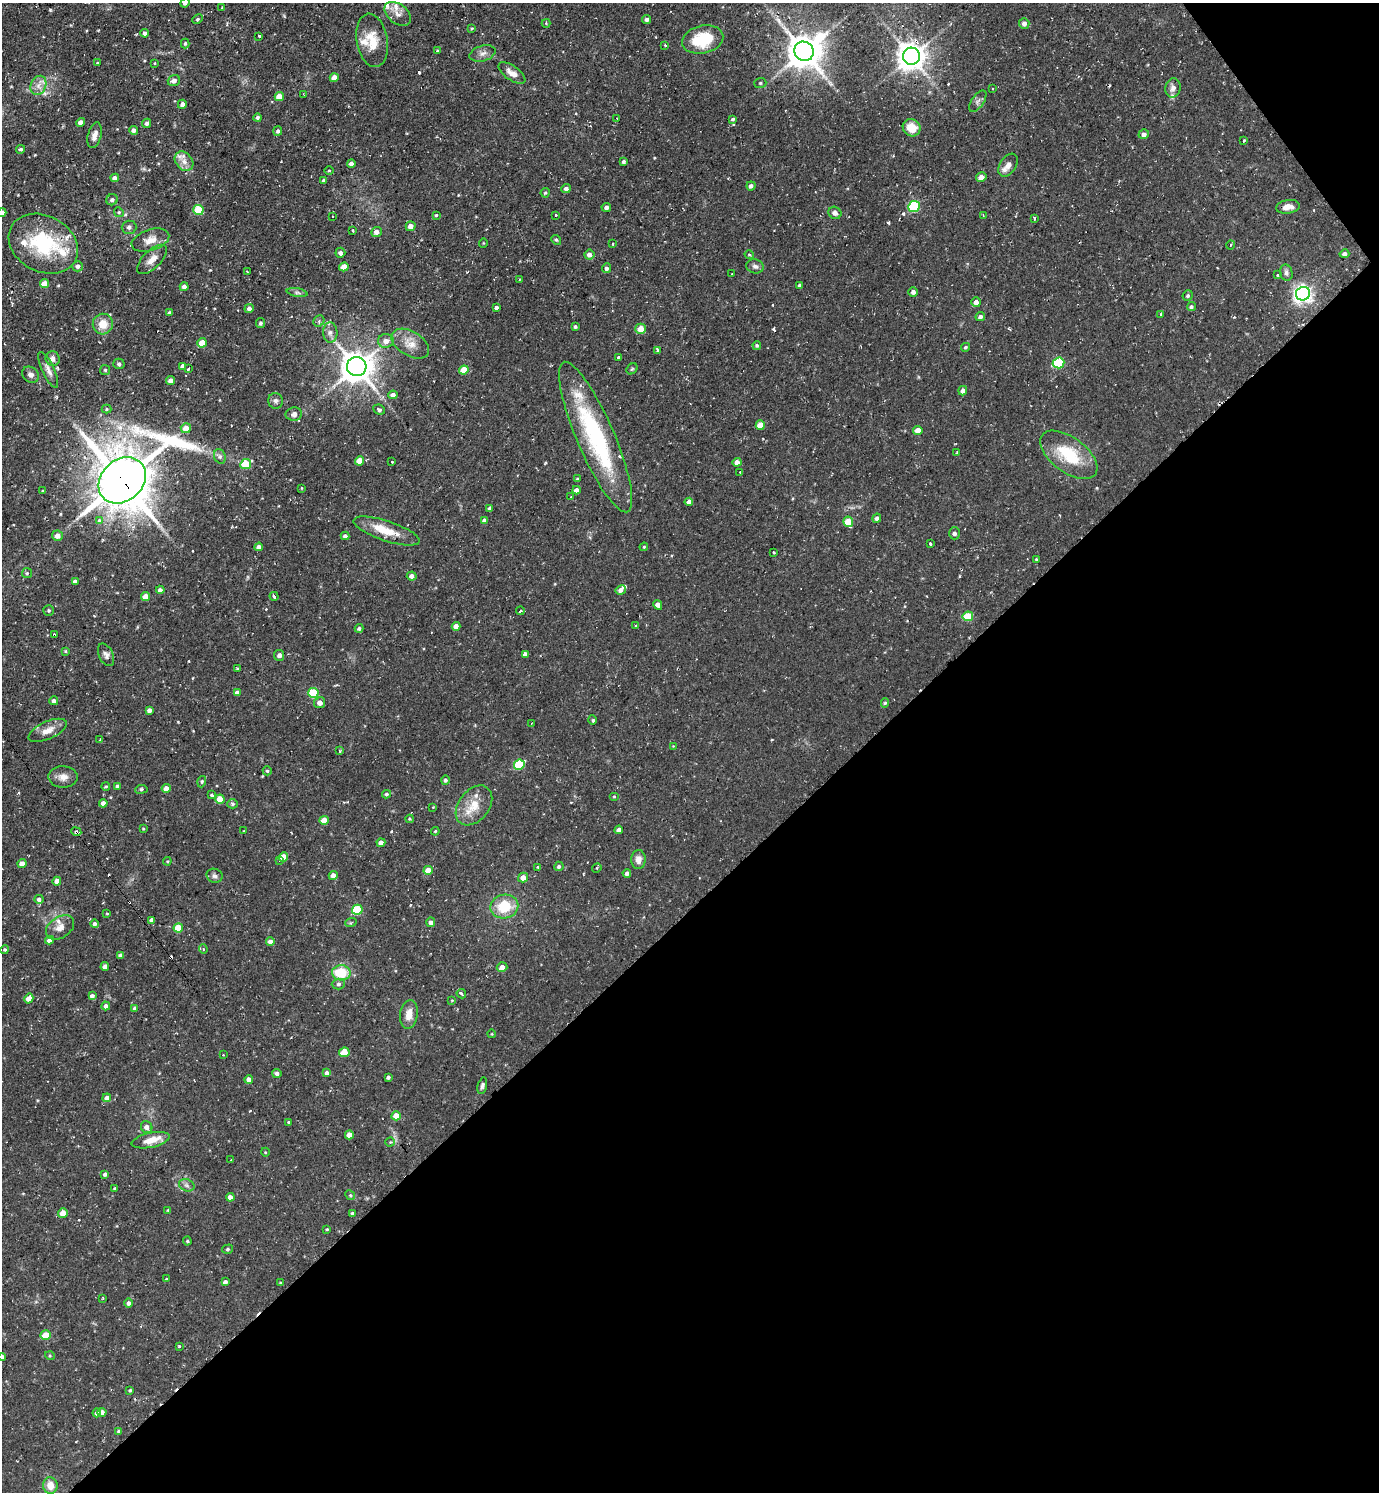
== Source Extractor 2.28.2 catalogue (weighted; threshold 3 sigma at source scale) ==
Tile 12 of 4 x 4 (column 4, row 3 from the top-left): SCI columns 4286-5662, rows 1491-2980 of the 5960 x 5963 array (HDU 1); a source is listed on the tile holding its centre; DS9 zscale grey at full resolution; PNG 1381 x 1494 px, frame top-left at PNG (2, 3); each listed source drawn as its Kron ellipse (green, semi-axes under 4 px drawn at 4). Shown black and unused: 41% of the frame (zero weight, under 2 of 3 exposures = <1% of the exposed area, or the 3 px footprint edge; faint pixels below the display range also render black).
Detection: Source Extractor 2.28.2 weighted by HDU 2 'WHT'; one run over the whole footprint, this tile lists its part. Background 0.0712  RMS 0.0071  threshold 0.0321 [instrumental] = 3 sigma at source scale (4.5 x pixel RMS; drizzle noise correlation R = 1.50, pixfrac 1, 0.05/0.05 arcsec/px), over >= 5 px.
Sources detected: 332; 1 inside a brighter object's white glare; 11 cosmic-ray / hot-pixel residue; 1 long thin detection or spike segment (spike, bleed or trail) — neither listed nor drawn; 11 inside a brighter listed object's ellipse — not listed separately; the other 308 listed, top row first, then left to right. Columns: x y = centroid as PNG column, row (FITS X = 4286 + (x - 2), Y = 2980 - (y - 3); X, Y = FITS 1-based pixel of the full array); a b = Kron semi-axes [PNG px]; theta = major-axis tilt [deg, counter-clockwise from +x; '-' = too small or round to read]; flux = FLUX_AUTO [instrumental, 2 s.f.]
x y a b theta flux
185 3 5 4 - 1.8
222 8 3 3 - 0.69
398 14 15 9 -37 5
198 19 5 4 - 0.96
647 19 4 4 - 1.7
546 23 4 4 - 0.81
1024 24 5 5 - 3.1
472 28 4 3 - 0.67
145 33 4 4 - 1.7
259 36 3 3 - 4.6
703 39 21 14 13 30
372 40 27 15 -81 15
185 44 5 4 - 1.2
665 45 3 2 - 0.85
437 51 3 3 - 1.6
804 51 10 9 - 1400
482 53 13 7 16 3.6
911 56 8 8 - 940
97 63 3 3 - 0.66
155 63 4 3 - 0.54
512 73 15 7 -35 5.8
334 78 4 4 - 6.8
174 81 6 5 - 3.5
760 83 6 5 - 1.1
38 85 10 7 65 4.6
992 88 3 2 - 0.92
1173 88 10 7 80 3.4
303 94 4 2 - 0.56
279 96 5 4 - 8.1
978 101 12 6 55 2.5
182 104 4 4 - 3.1
258 118 4 4 - 1.6
617 119 2 2 - 0.59
733 119 4 3 - 0.96
80 122 4 4 - 3
147 123 5 4 - 2
912 128 9 8 - 11
133 130 4 4 - 2.7
278 131 5 4 - 1.4
1144 134 5 4 - 3.1
95 135 13 6 74 4
1244 140 4 2 - 0.74
21 149 4 4 - 1.2
184 161 11 8 -49 4.8
623 161 4 3 - 1.3
351 163 4 4 - 2.7
1008 165 13 8 57 4.8
329 170 5 3 - 0.59
981 177 5 4 - 5.2
115 178 4 4 - 3.4
324 181 4 4 - 2
751 186 4 4 - 2.5
566 189 5 4 - 2.5
545 193 5 4 - 1
112 200 6 5 - 1.8
914 206 6 5 - 59
606 207 5 4 - 2
1288 207 12 7 8 5.3
198 210 5 5 - 28
119 212 5 4 - 0.99
2 213 4 4 - 3.1
835 213 7 6 - 2.7
436 215 3 3 - 0.72
556 215 3 3 - 1.4
983 215 3 2 - 0.51
333 217 3 3 - 2.9
1035 218 3 3 - 1.2
411 226 5 4 - 5.5
129 227 7 6 - 2.2
353 230 3 2 - 0.94
376 232 5 5 - 3.9
150 240 19 10 18 7.9
556 240 5 4 - 0.97
483 243 5 3 - 0.53
43 244 36 28 -28 58
612 244 3 2 - 0.69
1231 245 4 3 - 0.79
340 253 5 5 - 2.4
589 254 5 5 - 3.7
749 254 5 3 - 0.91
1344 254 5 4 - 2.4
152 259 19 9 44 6
78 266 5 5 - 2.4
755 266 9 7 -15 2.3
344 267 5 4 - 8.8
606 268 5 4 - 1.6
247 272 3 3 - 0.77
1286 273 8 6 -76 1.9
732 274 3 2 - 0.87
1278 275 3 3 - 3
519 279 3 2 - 0.71
44 284 5 4 - 8.7
800 285 4 4 - 1
184 287 4 4 - 2.6
913 292 4 4 - 2.2
297 293 10 4 -11 1.8
1303 294 7 7 - 310
1188 295 5 5 - 1.2
976 302 5 5 - 3.3
1191 307 5 4 - 1.3
249 308 5 4 - 2.3
496 308 3 3 - 19
169 313 4 4 - 1.7
1161 314 4 3 - 1
980 317 5 4 - 2.2
319 321 6 5 - 1.3
260 323 5 4 - 1.6
103 324 10 10 - 9.2
575 327 4 3 - 0.9
641 329 5 5 - 7.9
330 333 10 7 -88 3.3
386 341 8 7 - 4.6
202 343 5 4 - 8.4
410 344 21 12 -31 9.6
757 345 4 3 - 0.97
966 347 5 4 - 1
658 351 4 3 - 3.2
619 357 3 3 - 1.3
53 359 7 7 - 3.1
1059 363 6 5 - 49
119 364 6 5 - 1.4
182 366 4 4 - 3.1
357 367 10 9 - 1300
188 368 3 3 - 2
632 369 6 5 - 0.97
48 370 19 6 -65 4
105 370 5 5 - 1.1
464 370 5 4 - 14
31 375 9 7 -36 2.9
170 381 4 4 - 3.2
963 391 5 4 - 2.9
393 395 4 4 - 3.6
275 401 8 7 - 2.3
106 409 5 4 - 0.83
379 410 6 5 - 1.5
294 414 8 6 10 2.9
760 425 4 4 - 9.6
186 428 5 5 - 7.1
918 430 5 4 - 6.5
596 437 81 18 -67 94
957 453 4 3 - 2
1069 455 33 17 -36 32
220 456 7 5 -70 1.9
360 461 5 4 - 12
392 462 3 3 - 1.4
737 462 4 4 - 4.1
246 464 5 5 - 23
740 472 3 3 - 0.91
577 479 4 3 - 0.72
122 480 26 20 43 3600
302 488 4 2 - 0.46
576 490 4 4 - 3.8
43 491 3 2 - 0.68
571 497 3 3 - 0.56
689 502 4 4 - 3.9
490 508 4 3 - 1.7
877 518 4 4 - 2
484 520 4 4 - 2.7
100 521 3 3 - 7.8
848 522 5 5 - 17
387 531 35 10 -18 16
955 533 6 5 - 2
57 536 5 5 - 4.1
345 536 4 4 - 2.1
930 544 3 3 - 12
259 547 4 4 - 2.9
644 547 4 4 - 0.72
773 553 3 2 - 0.72
1036 559 4 3 - 0.73
27 573 5 5 - 0.99
412 576 5 4 - 2.9
75 581 4 4 - 2.5
160 590 4 4 - 2.5
621 590 5 4 - 2.8
146 596 4 4 - 7.8
274 596 4 3 - 8.1
658 605 5 4 - 3.7
49 610 5 5 - 1.1
520 611 4 3 - 1.1
968 616 5 5 - 26
456 626 4 4 - 4.2
635 626 3 3 - 0.78
359 628 4 4 - 1.4
54 635 3 3 - 1.8
65 651 4 3 - 0.74
525 654 4 4 - 1.8
106 655 12 7 -64 2.8
279 655 5 5 - 2.1
237 668 3 3 - 0.92
237 693 4 4 - 3.6
313 693 5 5 - 29
54 701 4 4 - 2.4
320 703 5 5 - 4.4
885 703 5 4 - 1.1
149 710 4 4 - 2.6
592 720 5 4 - 1.1
531 724 3 2 - 0.47
47 730 20 8 25 7.1
100 739 3 2 - 0.5
673 746 3 3 - 0.41
340 751 3 2 - 0.76
519 765 5 5 - 38
267 771 4 4 - 0.99
63 777 14 10 -1 5.3
445 780 5 4 - 1.5
202 782 6 3 71 0.9
106 786 4 3 - 0.81
118 786 4 4 - 2.1
166 788 4 4 - 5.7
141 789 6 3 7 1.1
386 794 4 4 - 1.3
212 795 3 3 - 2.8
614 797 5 3 - 0.64
220 799 4 4 - 11
103 803 4 4 - 3.5
232 804 5 4 - 1.4
474 805 22 15 52 14
433 807 3 2 - 0.53
410 819 4 4 - 0.73
324 820 4 4 - 9.3
143 829 4 3 - 0.6
619 830 4 4 - 3.3
244 831 2 2 - 0.55
435 831 4 3 - 0.72
76 832 5 3 - 5
381 843 4 4 - 3.8
283 857 5 4 - 12
638 859 9 7 87 4.6
280 860 3 3 - 2.7
167 861 4 4 - 0.69
22 864 4 4 - 5
559 866 5 4 - 1.5
538 867 3 3 - 1.2
597 868 5 4 - 0.79
428 870 4 4 - 9.4
627 873 4 4 - 2.3
333 875 4 4 - 4.1
215 876 8 6 -24 2.2
523 878 5 4 - 5.7
57 881 4 4 - 4.3
39 899 4 4 - 2.3
504 906 14 12 11 21
357 910 5 5 - 36
107 913 4 3 - 0.59
152 920 4 4 - 2.6
351 922 6 3 21 0.82
431 922 5 4 - 2.3
95 924 4 4 - 1.6
60 927 15 10 34 5.5
178 928 5 4 - 17
49 940 4 4 - 3.3
270 941 4 4 - 3.5
203 949 4 4 - 0.89
5 950 4 4 - 0.95
120 955 4 4 - 1.5
105 966 4 4 - 3.2
502 967 5 5 - 3.9
341 973 9 7 -3 22
338 984 6 5 - 1.7
461 994 5 3 - 2.8
92 996 4 4 - 2.3
29 998 5 4 - 6.3
452 1000 4 3 - 0.5
106 1006 4 4 - 2.3
135 1008 4 4 - 1.8
409 1014 14 8 82 7.1
492 1034 4 3 - 0.57
344 1052 5 4 - 14
223 1055 3 2 - 0.51
277 1073 4 4 - 2.3
327 1073 4 4 - 2.1
388 1077 3 3 - 1.4
249 1079 4 4 - 3.5
482 1086 8 4 76 1.6
107 1098 4 4 - 3.9
396 1116 5 4 - 8.8
289 1123 3 3 - 11
147 1127 6 5 - 4.2
349 1135 4 4 - 5.6
151 1140 19 7 12 10
390 1142 4 4 - 0.81
265 1152 4 3 - 0.57
231 1160 3 3 - 1.1
105 1174 4 4 - 1.9
187 1185 8 6 -22 2.1
115 1188 4 3 - 0.58
350 1195 5 4 - 0.93
230 1197 4 4 - 3.8
168 1210 3 3 - 0.57
63 1213 5 5 - 6.5
352 1213 3 3 - 0.82
327 1229 3 2 - 0.59
187 1241 4 4 - 0.83
228 1249 5 4 - 1.2
166 1279 3 3 - 0.72
225 1282 4 4 - 2.5
280 1283 4 3 - 0.63
103 1298 4 2 - 0.5
128 1303 4 4 - 2.4
46 1335 5 4 - 13
179 1346 3 3 - 0.92
50 1356 5 3 - 0.68
2 1357 4 4 - 2.9
130 1390 4 3 - 0.85
102 1412 4 4 - 3.5
97 1413 4 4 - 2.5
119 1431 4 3 - 1.1
50 1485 8 7 - 7.6
Overlapping masked pixels (flux is a lower limit): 6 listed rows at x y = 911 56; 48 370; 596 437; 122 480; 54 635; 76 832
Isophote crosses this tile's border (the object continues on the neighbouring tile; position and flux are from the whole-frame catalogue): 4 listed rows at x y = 185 3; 372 40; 2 213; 2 1357